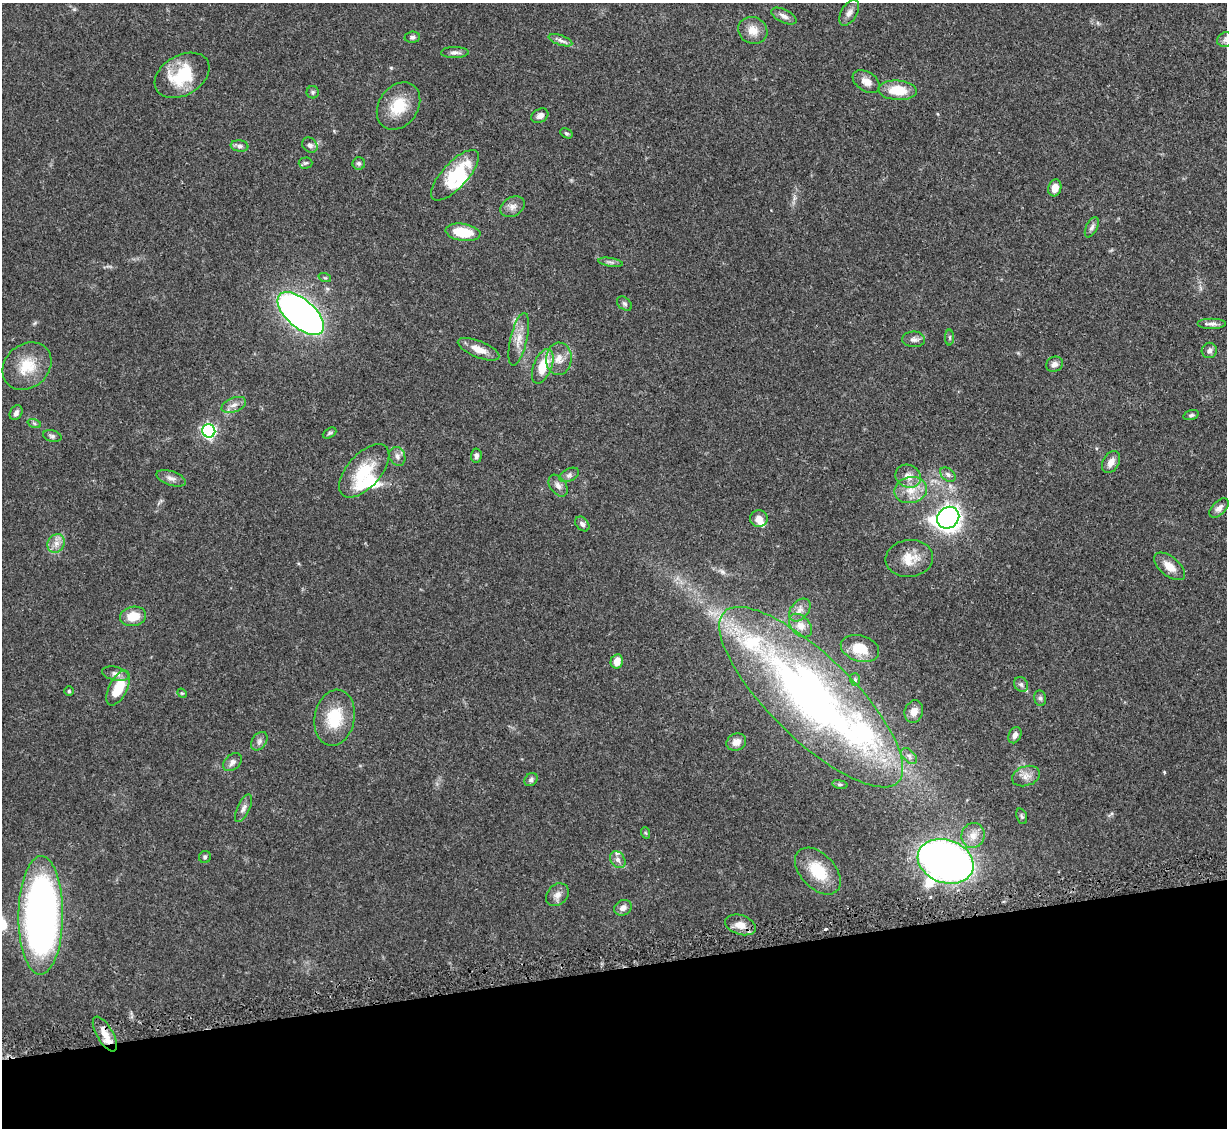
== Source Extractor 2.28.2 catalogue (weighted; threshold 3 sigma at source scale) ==
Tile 14 of 4 x 4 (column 2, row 4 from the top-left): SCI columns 1280-2504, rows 255-1380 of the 4995 x 5067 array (HDU 1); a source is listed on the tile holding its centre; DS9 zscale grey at full resolution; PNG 1229 x 1130 px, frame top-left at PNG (2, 3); each listed source drawn as its Kron ellipse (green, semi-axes under 4 px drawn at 4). Shown black and unused: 14% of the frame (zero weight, under 3 of 5 exposures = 4% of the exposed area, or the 3 px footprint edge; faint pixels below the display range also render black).
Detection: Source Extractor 2.28.2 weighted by HDU 2 'WHT'; one run over the whole footprint, this tile lists its part. Background 0.0699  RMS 0.0033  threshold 0.0151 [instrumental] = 3 sigma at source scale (4.5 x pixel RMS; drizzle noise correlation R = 1.50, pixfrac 1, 0.05/0.05 arcsec/px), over >= 5 px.
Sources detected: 106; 2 inside a brighter object's white glare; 1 cosmic-ray / hot-pixel residue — neither listed nor drawn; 6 inside a brighter listed object's ellipse — not listed separately; the other 97 listed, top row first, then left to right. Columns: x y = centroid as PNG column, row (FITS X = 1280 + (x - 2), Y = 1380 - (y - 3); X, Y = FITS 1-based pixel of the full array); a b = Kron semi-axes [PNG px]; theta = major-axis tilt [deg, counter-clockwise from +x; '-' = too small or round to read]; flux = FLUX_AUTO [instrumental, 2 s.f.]
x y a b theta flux
849 13 14 8 58 2
784 16 14 6 -26 1.7
753 30 15 13 -27 3.9
412 37 8 5 5 0.81
560 40 12 5 -19 1.4
1226 40 8 7 - 1.1
455 53 14 5 1 1.3
182 75 29 20 30 16
866 82 15 9 -34 2.8
898 90 19 9 -3 8.2
313 92 6 6 - 0.67
398 106 25 19 55 10
540 116 9 6 30 1.8
566 133 6 4 -29 0.53
310 145 8 6 -44 1.3
239 146 9 5 -7 1.1
306 163 7 5 2 0.67
359 163 6 6 - 0.76
455 175 32 12 47 14
1055 188 8 6 74 3.3
513 207 13 9 30 2.1
1092 227 11 5 64 1.1
463 232 17 8 -8 10
610 262 12 3 -9 0.92
325 278 6 4 -18 0.47
624 304 8 6 -39 0.81
301 314 28 14 -41 220
1212 324 14 5 0 1.5
950 337 8 4 -90 0.58
519 339 27 8 77 4.2
914 339 11 8 -2 1.6
479 349 22 8 -22 4.2
1209 350 8 7 - 1.2
559 359 16 13 86 4.1
1054 364 9 7 31 1.5
27 366 26 21 41 9.7
543 366 18 9 69 9.1
234 405 13 7 21 2
16 413 8 6 60 1.2
1191 415 8 4 15 0.71
34 423 7 4 -19 0.66
209 431 7 6 - 70
330 433 7 4 27 0.58
52 436 9 5 -15 0.87
397 456 10 8 -65 1.6
476 456 7 5 85 1
1111 462 12 8 60 2.4
364 471 32 16 48 13
569 475 10 6 27 1.1
948 475 9 6 -40 1.1
908 476 13 11 -27 3.2
171 478 15 7 -18 1.9
558 486 12 8 -55 1.8
911 490 16 13 13 5.4
1219 508 12 6 45 1.6
948 518 12 10 40 200
759 519 9 8 - 2.5
582 524 8 6 -47 1
56 543 10 8 55 2.2
909 558 24 18 7 6.7
1169 566 18 9 -40 4.3
800 610 13 8 49 2.2
133 616 13 9 11 6.2
801 626 13 9 -49 2.9
860 648 19 13 -17 7.5
617 661 7 6 - 3.4
115 674 14 7 -12 1.8
855 679 6 5 - 0.67
1021 684 8 6 -53 0.92
118 688 19 9 63 9.6
69 691 5 4 - 0.44
182 693 5 4 - 0.37
811 697 122 41 -44 190
1040 698 8 6 -75 0.82
914 712 11 9 72 2.6
335 718 28 20 79 13
1015 735 8 6 65 1.6
259 741 10 7 54 1.3
736 742 10 8 27 2.3
909 756 9 6 -45 1.1
232 762 10 7 43 1.6
1026 776 14 9 18 2.6
531 780 7 6 - 0.83
840 784 8 4 -9 0.57
243 808 15 6 65 1.5
1022 816 8 5 -69 0.65
646 833 6 3 -70 0.4
973 835 13 11 76 3.5
205 857 6 6 - 0.69
618 860 9 7 -55 1.4
946 861 28 21 -20 260
818 871 28 17 -46 12
557 895 12 10 46 2.2
623 908 9 7 28 1.9
41 915 59 22 89 180
740 925 15 10 -18 3.8
105 1034 19 8 -60 4
Overlapping masked pixels (flux is a lower limit): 1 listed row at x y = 105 1034
Isophote crosses this tile's border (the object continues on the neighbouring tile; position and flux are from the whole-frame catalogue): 1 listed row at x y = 1226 40